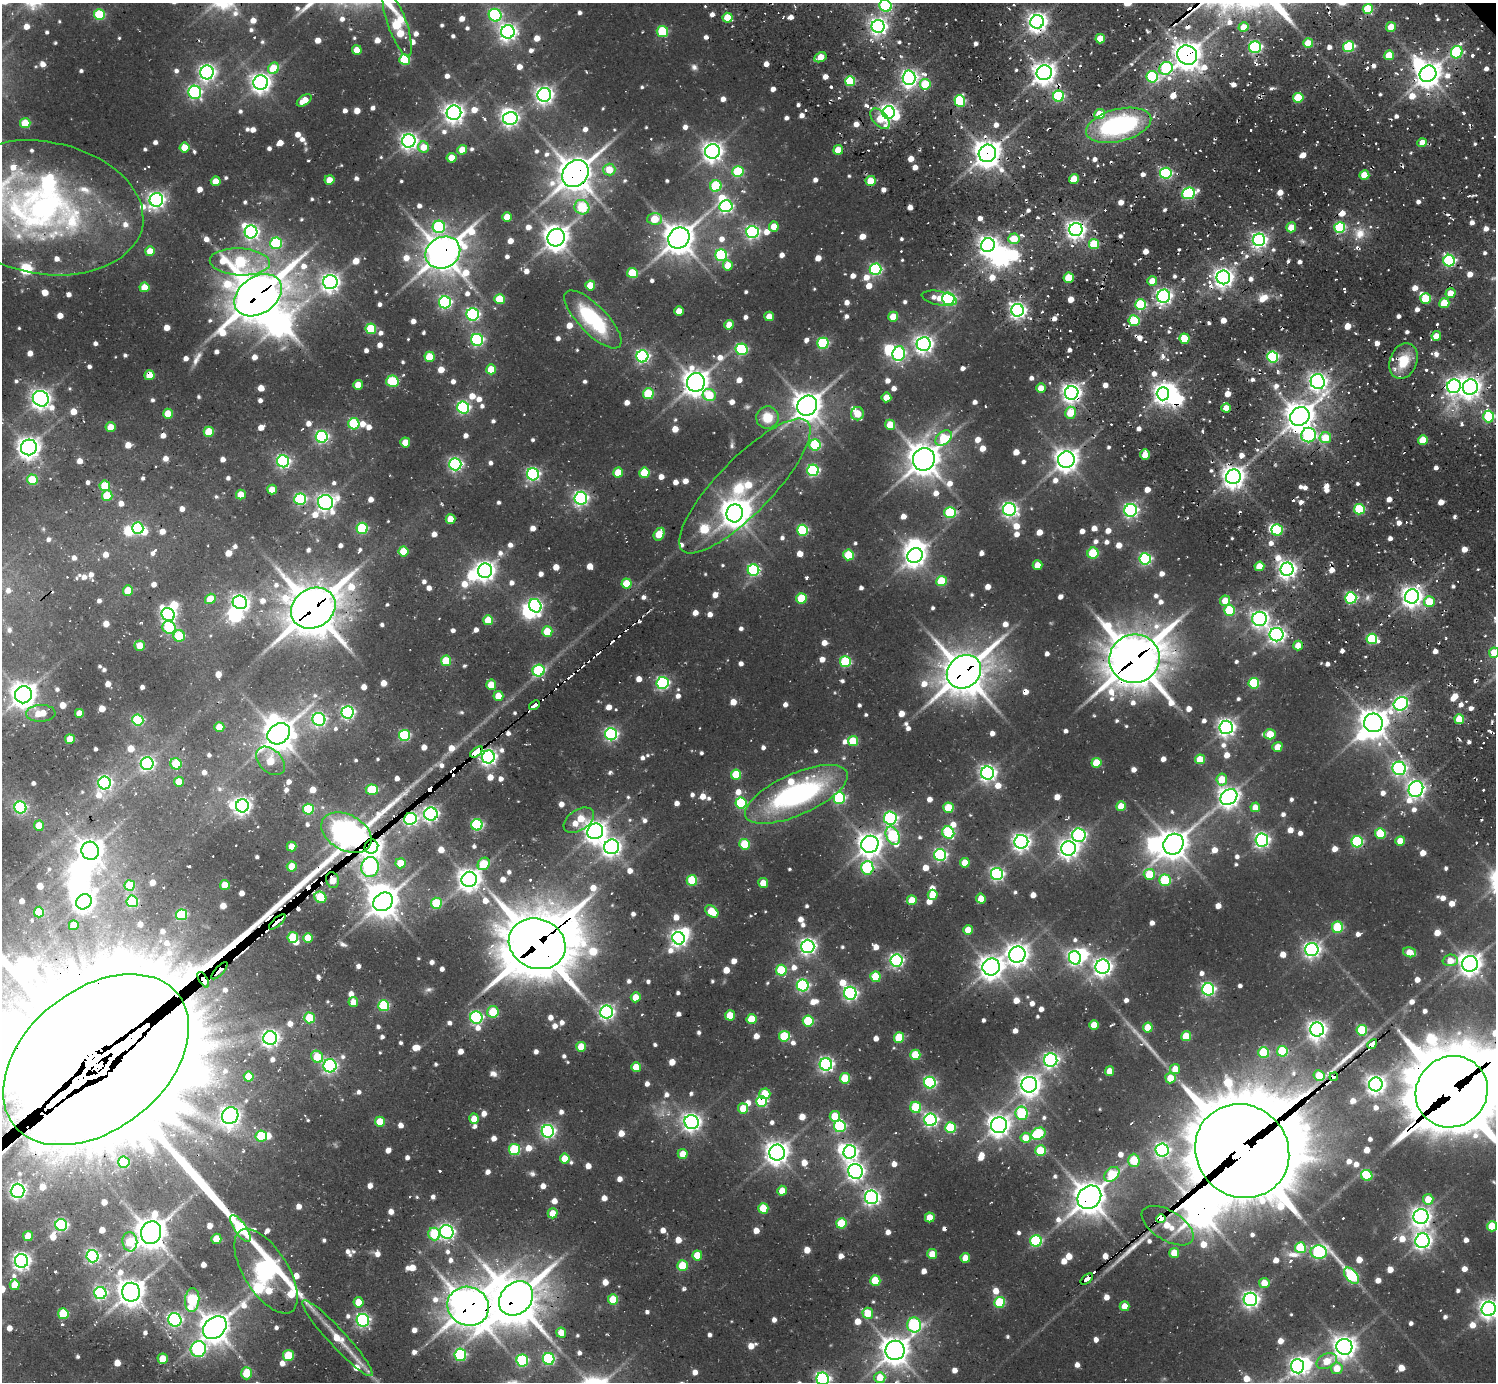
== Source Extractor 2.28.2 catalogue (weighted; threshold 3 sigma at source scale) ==
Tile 7 of 4 x 4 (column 3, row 2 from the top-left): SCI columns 3404-4897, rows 3471-4850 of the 6424 x 6381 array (HDU 1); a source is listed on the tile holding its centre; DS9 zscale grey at full resolution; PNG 1498 x 1384 px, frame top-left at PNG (2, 3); each listed source drawn as its Kron ellipse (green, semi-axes under 4 px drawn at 4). Shown black and unused: <1% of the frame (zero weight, under 2 of 3 exposures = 15% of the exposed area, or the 3 px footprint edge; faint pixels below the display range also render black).
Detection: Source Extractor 2.28.2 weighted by HDU 2 'WHT'; one run over the whole footprint, this tile lists its part. Background 0.135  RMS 0.011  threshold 0.0488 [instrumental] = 3 sigma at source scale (4.5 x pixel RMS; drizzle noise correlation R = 1.50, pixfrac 1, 0.05/0.05 arcsec/px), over >= 5 px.
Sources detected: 1373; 4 too faint to see at this stretch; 40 inside a brighter object's white glare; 50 cosmic-ray / hot-pixel residue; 3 long thin detections or spike segments (spike, bleed or trail) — neither listed nor drawn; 20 inside a brighter listed object's ellipse — not listed separately; of the other 1256, all 500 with FLUX_AUTO >= 18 (the completeness limit of this list) listed and drawn (756 fainter detections not listed), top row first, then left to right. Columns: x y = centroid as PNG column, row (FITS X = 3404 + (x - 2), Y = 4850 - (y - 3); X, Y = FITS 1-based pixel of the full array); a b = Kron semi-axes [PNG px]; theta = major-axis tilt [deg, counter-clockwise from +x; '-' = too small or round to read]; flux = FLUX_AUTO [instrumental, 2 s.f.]
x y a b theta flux
885 6 6 5 - 160
1368 9 5 5 - 68
99 15 5 5 - 84
495 15 6 6 - 180
727 18 5 5 - 37
1037 22 7 6 - 760
397 24 34 9 -70 130
878 26 6 6 - 510
1243 27 5 5 - 18
1391 27 5 5 - 25
662 31 5 5 - 85
508 32 7 6 - 540
1100 39 5 4 - 31
1308 43 5 5 - 37
1255 47 6 6 - 180
1349 47 5 5 - 130
357 50 5 5 - 23
1457 52 6 5 - 100
1187 55 10 9 - 1500
1389 55 5 4 - 33
820 57 6 4 28 22
405 60 5 5 - 78
274 68 6 5 - 47
1166 68 7 6 - 100
207 72 7 6 - 500
1044 73 8 7 - 970
1428 74 9 8 - 1300
1152 77 6 5 - 120
909 78 7 6 - 460
850 81 5 5 - 81
261 83 7 7 - 760
925 84 5 5 - 52
195 92 6 6 - 230
544 95 7 7 - 580
1058 96 5 5 - 120
1298 98 5 5 - 57
304 100 8 5 34 19
960 101 6 5 - 120
889 112 6 6 - 460
454 113 7 7 - 750
1100 114 5 5 - 30
510 118 7 6 - 440
880 119 12 7 -47 31
25 123 5 5 - 39
1119 125 33 16 14 190
409 141 6 6 - 520
1422 143 4 4 - 18
424 147 6 5 - 21
184 148 5 5 - 29
462 150 5 4 - 22
838 150 5 4 - 24
712 151 7 7 - 810
987 153 9 8 - 1400
451 158 5 5 - 25
609 170 6 6 - 23
738 172 5 5 - 85
575 173 14 12 48 2400
1166 173 5 5 - 170
1364 175 5 4 - 29
1074 179 5 4 - 27
329 180 5 5 - 20
216 181 5 4 - 19
870 181 5 5 - 30
716 186 5 5 - 82
1188 193 6 5 - 200
156 200 7 6 - 490
726 206 6 6 - 250
582 207 7 7 - 71
43 208 101 66 -11 470
507 217 5 5 - 28
655 219 7 6 - 33
439 227 6 6 - 130
774 227 5 5 - 20
1291 227 5 4 - 26
1340 228 5 5 - 110
1076 230 6 6 - 670
251 232 6 6 - 360
752 232 6 6 - 280
556 238 9 8 - 1300
679 238 11 10 - 1900
1014 239 5 5 - 29
1259 240 6 6 - 400
276 243 6 6 - 120
1094 244 5 5 - 56
988 245 7 6 - 680
150 251 5 5 - 22
443 253 18 15 30 2500
721 255 6 6 - 140
1449 261 6 5 - 200
240 262 30 13 -3 150
728 265 5 5 - 24
875 269 6 6 - 180
632 273 5 5 - 58
1223 277 7 7 - 730
1069 278 5 5 - 45
1152 281 5 5 - 19
330 282 7 7 - 640
590 285 5 5 - 30
144 287 5 5 - 31
1451 293 5 4 - 20
258 295 26 18 35 4200
1164 296 6 6 - 420
939 298 18 7 -11 19
499 299 5 5 - 51
948 299 6 6 - 260
1426 299 5 5 - 55
445 302 6 6 - 230
1444 303 5 5 - 45
1141 305 5 5 - 99
1018 310 6 6 - 490
679 311 5 5 - 19
473 314 6 6 - 240
769 316 5 4 - 20
893 317 5 5 - 25
593 319 38 14 -46 110
1134 321 5 5 - 78
729 325 5 4 - 18
371 329 5 5 - 67
1436 336 5 4 - 19
1185 339 5 5 - 55
477 340 6 6 - 220
823 343 5 5 - 120
924 344 7 7 - 590
742 349 6 6 - 120
899 354 7 6 - 200
642 356 6 6 - 270
429 357 5 5 - 39
1273 357 5 5 - 140
1403 361 18 13 68 34
491 369 5 5 - 28
149 375 5 5 - 31
392 381 6 5 - 69
696 382 9 9 - 1300
1318 382 8 7 - 610
358 385 5 5 - 22
1454 386 7 6 - 460
1470 387 8 7 - 790
1041 388 4 4 - 18
1072 393 7 6 - 690
648 394 5 5 - 66
1163 394 7 6 - 680
709 395 7 6 - 41
886 397 5 5 - 22
41 399 8 7 - 770
807 406 10 9 - 1600
463 407 6 6 - 220
1226 408 5 4 - 19
1070 413 6 5 - 35
168 414 5 5 - 28
857 414 7 6 - 29
1300 416 10 8 39 1700
767 417 11 11 - 25
1489 417 6 5 - 110
354 424 5 5 - 89
890 425 5 5 - 28
110 427 5 5 - 19
209 432 5 5 - 41
1308 435 7 7 - 150
322 437 6 6 - 220
944 438 9 6 41 60
1325 438 6 5 - 32
1423 440 5 4 - 34
405 442 5 5 - 23
815 445 5 5 - 110
29 447 8 8 - 980
1145 455 5 4 - 25
924 459 11 11 - 2000
1066 460 8 8 - 1100
283 461 6 6 - 240
455 464 6 6 - 270
813 470 6 6 - 180
618 472 5 5 - 31
644 473 5 5 - 49
533 474 6 6 - 260
1233 477 7 7 - 1000
32 480 5 5 - 48
105 486 5 5 - 36
745 486 90 27 46 120
272 490 5 5 - 19
241 494 5 5 - 24
107 496 5 5 - 49
581 498 6 6 - 340
300 499 6 5 - 160
326 502 7 7 - 550
1009 509 6 6 - 370
1359 509 5 5 - 87
1131 510 6 6 - 310
950 512 6 5 - 110
735 513 9 8 - 1200
450 519 5 5 - 26
138 528 6 5 - 120
362 528 5 5 - 110
803 530 5 5 - 120
1277 530 5 5 - 82
659 534 7 5 59 34
404 551 5 5 - 38
1093 553 5 5 - 62
849 555 5 5 - 57
915 555 8 7 - 870
1145 559 6 6 - 190
1037 565 5 4 - 19
1259 566 5 5 - 30
1287 569 6 6 - 650
753 570 6 6 - 180
485 571 7 7 - 780
941 581 5 5 - 56
626 584 5 5 - 41
128 590 5 5 - 30
1412 596 7 7 - 840
801 598 5 5 - 53
1351 598 5 5 - 160
210 599 5 5 - 25
1225 601 5 5 - 25
240 602 7 6 - 530
1429 602 5 5 - 41
535 606 7 6 - 260
313 608 23 19 32 4000
1229 610 5 5 - 71
168 614 7 6 - 360
1260 619 7 7 - 490
488 620 5 5 - 36
169 627 7 6 - 82
547 632 5 5 - 36
1276 635 7 6 - 490
179 636 6 5 - 62
1372 639 5 5 - 100
140 646 5 5 - 21
1298 646 5 4 - 22
1494 653 5 5 - 25
1135 659 25 24 - 4500
446 661 5 5 - 48
845 662 5 5 - 96
539 671 6 6 - 150
964 672 18 15 41 3400
663 683 6 6 - 220
1254 683 5 5 - 93
491 685 5 5 - 26
24 695 9 8 - 1200
498 696 5 5 - 25
1401 704 7 6 - 240
534 705 6 3 39 56
347 712 6 6 - 270
41 713 15 8 2 26
79 713 5 5 - 21
319 719 6 6 - 260
1459 719 5 5 - 40
138 720 5 5 - 110
1373 723 9 9 - 1600
219 727 5 5 - 24
1226 727 6 6 - 540
279 734 12 10 37 1900
611 734 6 6 - 240
1270 734 6 5 - 40
404 735 5 5 - 120
70 739 5 5 - 23
853 741 5 5 - 50
1277 747 5 4 - 21
477 752 7 4 37 660
488 757 6 6 - 480
1200 759 5 5 - 32
270 761 17 11 -44 35
1096 763 5 5 - 43
147 764 6 6 - 290
176 764 6 5 - 58
1399 768 7 6 - 330
988 773 6 6 - 490
736 775 5 5 - 55
1222 779 6 5 - 32
179 782 5 5 - 23
104 783 6 6 - 290
1416 789 8 7 - 570
372 790 6 5 - 65
796 794 55 20 24 240
1229 797 9 7 40 870
839 798 6 5 - 150
741 803 5 5 - 110
242 806 6 6 - 520
1121 806 5 4 - 23
1255 807 5 4 - 19
20 808 6 6 - 160
948 808 5 5 - 47
308 809 5 5 - 79
431 814 6 6 - 390
890 818 6 6 - 210
410 819 6 6 - 270
579 820 17 10 34 34
477 825 5 5 - 150
39 826 5 5 - 23
595 831 8 7 - 990
948 832 6 5 - 110
346 833 27 18 -29 1700
1380 833 5 5 - 67
1079 835 7 6 - 260
893 836 9 6 -64 120
1262 840 6 6 - 390
1400 841 5 5 - 24
1021 842 7 7 - 550
1357 842 5 5 - 140
745 844 5 5 - 57
870 844 9 8 - 1100
1173 844 11 9 51 1600
292 846 5 5 - 19
371 847 7 7 - 950
612 847 7 7 - 610
1069 848 7 7 - 700
90 851 9 8 - 1300
940 855 6 6 - 240
401 863 5 5 - 31
965 863 5 5 - 27
484 864 6 5 - 47
292 866 5 5 - 26
370 867 10 8 79 290
867 868 6 6 - 130
997 874 6 6 - 260
1149 874 5 5 - 45
469 879 8 7 - 1000
332 880 8 6 -73 50
692 880 5 5 - 68
1165 880 6 6 - 78
763 883 5 5 - 21
130 885 5 5 - 43
225 885 5 5 - 22
933 895 5 5 - 31
320 897 6 5 - 64
981 898 5 5 - 19
912 900 5 5 - 31
132 901 6 5 - 100
84 902 8 7 - 750
383 902 10 8 36 1700
436 903 5 5 - 63
712 911 7 5 -38 35
39 912 5 5 - 42
181 915 5 5 - 100
277 922 10 3 41 180
74 925 5 5 - 22
1337 927 6 5 - 69
968 930 5 4 - 25
293 937 5 5 - 56
308 938 5 5 - 31
679 938 6 6 - 480
537 944 29 25 -23 6800
808 946 6 6 - 450
1312 950 7 6 - 430
1410 952 6 5 - 19
1017 954 8 8 - 950
1075 958 7 6 - 350
896 960 6 6 - 280
1450 960 7 5 3 19
1470 964 8 8 - 950
991 967 9 8 - 1100
1103 967 7 7 - 650
781 970 5 5 - 72
220 971 11 3 47 230
875 977 5 5 - 48
203 980 9 3 -58 1400
803 985 6 6 - 200
1208 989 6 6 - 260
850 993 6 6 - 290
636 997 5 5 - 19
353 1002 5 5 - 18
384 1006 5 5 - 110
493 1012 6 5 - 37
607 1012 6 6 - 340
730 1015 5 5 - 32
476 1017 6 6 - 210
309 1018 5 5 - 47
751 1019 5 5 - 44
808 1021 5 5 - 81
1094 1025 5 5 - 25
1148 1028 5 5 - 35
1317 1030 7 7 - 670
1362 1030 5 5 - 84
784 1036 5 5 - 72
1186 1036 5 5 - 36
899 1037 5 5 - 48
270 1038 7 7 - 450
1372 1044 5 3 - 290
581 1047 5 5 - 33
1282 1051 5 5 - 72
1264 1053 5 5 - 69
915 1055 5 5 - 47
317 1057 6 5 - 42
96 1060 105 70 39 150000
1051 1060 7 6 - 330
826 1064 6 6 - 320
330 1066 6 6 - 280
636 1067 5 5 - 22
1175 1069 5 5 - 19
1109 1071 5 4 - 19
1319 1075 5 5 - 34
249 1077 5 5 - 30
1334 1077 4 3 - 63
845 1078 5 5 - 54
1170 1078 5 5 - 23
930 1083 6 5 - 200
1376 1084 7 7 - 670
1029 1085 8 7 - 950
1452 1092 37 35 41 14000
765 1094 5 5 - 41
761 1102 5 5 - 93
916 1107 6 5 - 69
743 1108 5 5 - 23
1022 1113 7 6 - 99
230 1116 8 8 - 680
835 1116 5 5 - 35
474 1119 5 5 - 19
930 1120 6 6 - 300
380 1122 5 5 - 29
692 1122 7 7 - 590
999 1125 8 8 - 920
840 1126 6 6 - 140
950 1128 5 5 - 84
548 1131 6 6 - 290
1038 1134 7 5 28 91
261 1136 6 5 - 38
1026 1138 5 5 - 24
514 1150 5 5 - 86
1162 1150 6 6 - 320
1041 1151 5 5 - 65
1242 1151 48 45 -44 22000
850 1152 6 6 - 410
777 1153 8 8 - 1100
683 1154 5 5 - 19
565 1159 5 5 - 22
1134 1160 6 5 - 45
124 1162 6 5 - 78
855 1171 7 7 - 560
1112 1174 9 6 45 61
1367 1175 6 5 - 75
18 1191 7 7 - 340
782 1191 5 4 - 18
871 1197 7 6 - 420
1089 1197 13 10 41 2100
1428 1199 5 5 - 24
763 1208 5 5 - 42
553 1213 5 5 - 21
930 1217 5 5 - 22
1421 1217 7 7 - 750
1161 1219 5 3 - 570
841 1223 5 5 - 57
61 1225 6 6 - 190
1168 1226 29 15 -31 320
1492 1226 5 5 - 46
240 1228 16 6 -55 140
447 1232 7 6 - 350
151 1233 11 10 - 2000
434 1234 6 6 - 70
28 1236 5 5 - 25
216 1239 5 5 - 22
1036 1241 6 5 - 130
1422 1241 7 7 - 530
130 1242 9 7 -83 44
1300 1248 5 5 - 77
1319 1252 8 6 -2 230
1174 1253 5 5 - 28
932 1254 5 5 - 27
697 1255 5 5 - 30
93 1256 6 6 - 250
965 1258 5 4 - 19
21 1261 7 6 - 560
682 1266 5 5 - 49
266 1271 48 22 -58 1000
1351 1276 9 5 -50 140
1087 1279 7 3 38 86
875 1281 5 5 - 51
1264 1283 5 5 - 19
15 1285 5 5 - 26
131 1292 9 9 - 1500
100 1293 6 6 - 200
516 1298 19 15 46 4600
1250 1299 7 6 - 480
192 1300 12 7 87 110
613 1300 5 5 - 42
358 1302 5 5 - 23
1000 1302 5 5 - 74
468 1306 21 19 -24 3100
1125 1306 5 5 - 19
1489 1309 7 7 - 720
868 1313 5 5 - 30
63 1314 5 5 - 65
175 1320 7 6 - 260
363 1320 6 6 - 280
914 1325 7 7 - 160
215 1328 13 10 42 1900
561 1333 5 5 - 20
337 1338 51 9 -47 38
1344 1347 8 8 - 1000
198 1349 8 7 - 210
895 1350 10 9 - 1600
460 1355 6 6 - 130
288 1356 5 5 - 52
163 1359 5 5 - 26
549 1359 6 6 - 150
522 1360 6 6 - 140
1327 1361 11 7 27 23
1298 1366 7 6 - 450
1337 1368 6 5 - 22
246 1373 6 5 - 36
880 1377 5 5 - 24
823 1379 6 6 - 310
Overlapping masked pixels (flux is a lower limit): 55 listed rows (the first 20) at x y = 1037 22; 1187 55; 1119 125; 409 141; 424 147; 987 153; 575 173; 582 207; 1076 230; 988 245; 443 253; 1223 277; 258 295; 1134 321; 1185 339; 149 375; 1454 386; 1470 387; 1072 393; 1300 416
Isophote crosses this tile's border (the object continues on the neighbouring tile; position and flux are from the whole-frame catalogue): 11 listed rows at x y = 885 6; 99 15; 397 24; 43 208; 1494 653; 96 1060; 1452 1092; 1492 1226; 1489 1309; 895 1350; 823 1379
Unlisted compact peaks at least as high as the median listed source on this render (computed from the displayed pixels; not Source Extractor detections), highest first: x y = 1426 370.